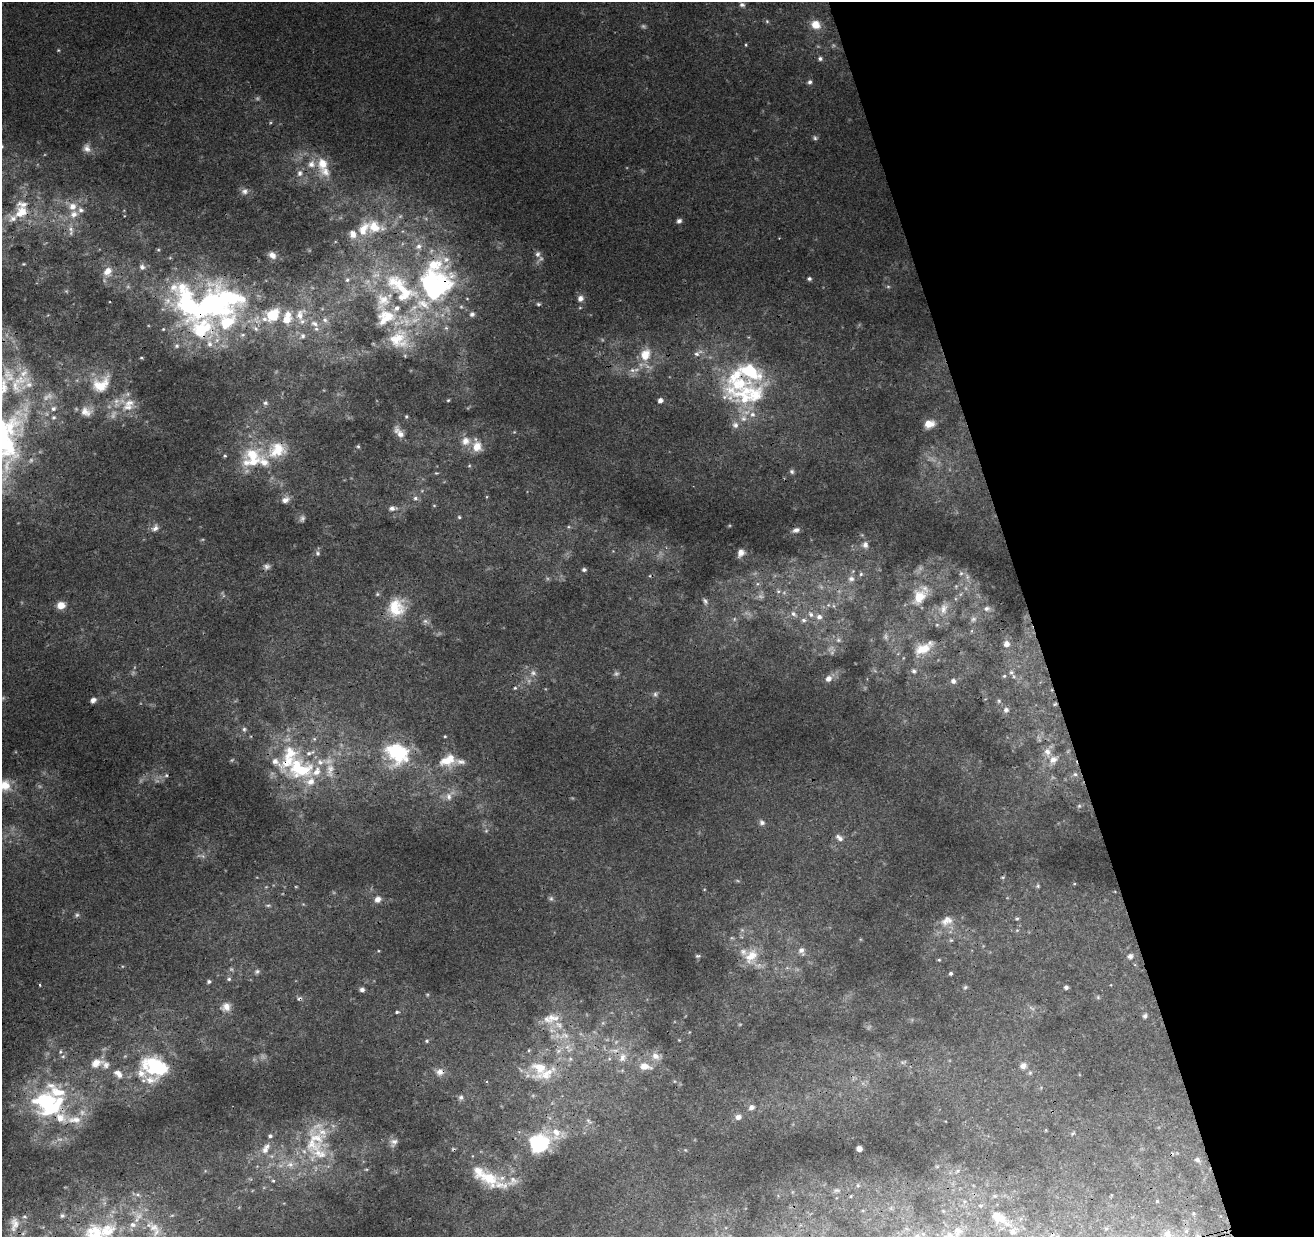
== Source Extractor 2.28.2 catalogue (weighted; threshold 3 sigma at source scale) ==
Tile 12 of 4 x 4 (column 4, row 3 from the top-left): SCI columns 3996-5307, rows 1361-2595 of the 5363 x 5139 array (HDU 1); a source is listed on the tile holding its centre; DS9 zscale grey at full resolution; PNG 1316 x 1239 px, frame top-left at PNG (2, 2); no overlay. Shown black and unused: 22% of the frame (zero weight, under 3 of 4 exposures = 5% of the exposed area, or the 3 px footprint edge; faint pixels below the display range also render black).
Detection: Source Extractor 2.28.2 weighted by HDU 2 'WHT'; one run over the whole footprint, this tile lists its part. Background 0.00135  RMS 0.0036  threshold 0.0163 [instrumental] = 3 sigma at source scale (4.5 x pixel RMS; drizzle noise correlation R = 1.50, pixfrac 1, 0.0396/0.0396 arcsec/px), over >= 5 px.
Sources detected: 346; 52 too faint to see at this stretch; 6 inside a brighter object's white glare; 3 cosmic-ray / hot-pixel residue — not listed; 79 inside a brighter listed object's ellipse — not listed separately; the other 206 listed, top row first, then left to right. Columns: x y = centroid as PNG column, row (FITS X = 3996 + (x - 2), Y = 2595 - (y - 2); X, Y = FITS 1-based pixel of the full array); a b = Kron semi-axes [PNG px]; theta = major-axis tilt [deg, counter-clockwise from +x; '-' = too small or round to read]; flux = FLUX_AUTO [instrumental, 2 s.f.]
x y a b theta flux
742 5 8 6 -13 1.1
767 21 6 5 - 0.63
816 24 12 10 -28 5.1
746 45 4 3 - 0.38
58 50 4 4 - 0.4
820 59 6 5 - 0.92
810 82 6 5 - 1
815 138 6 5 - 0.76
87 148 12 10 -62 2.4
322 164 21 15 82 8
300 173 9 7 69 2
245 191 11 9 27 2.1
21 212 21 17 33 8.8
74 214 12 10 35 3.7
679 221 6 6 - 1.2
374 227 26 17 -16 10
71 229 10 7 -63 2
353 234 11 9 -74 3
779 238 2 2 - 0.27
538 254 8 7 - 1.5
272 255 9 7 -40 2.6
23 264 4 3 - 0.37
434 265 36 28 13 23
108 271 13 10 56 4.2
809 279 5 5 - 0.92
347 280 7 6 - 1.2
888 286 5 5 - 0.64
403 293 59 37 -52 57
580 298 9 8 - 2
467 299 4 3 - 0.29
538 304 6 4 12 0.68
188 306 69 34 -57 75
300 314 22 13 61 8.1
472 314 7 7 - 1.3
273 315 19 16 42 14
325 320 10 7 -45 2.1
315 324 14 9 -26 3.7
255 328 10 7 -39 1.9
242 335 8 6 15 1.1
302 336 10 8 56 2.1
399 339 30 29 - 17
645 354 19 15 68 8.3
697 354 8 7 - 1.6
141 358 5 3 - 0.43
632 370 8 7 - 1.8
20 380 31 15 12 9.9
101 384 30 21 38 13
749 395 73 34 4 45
448 400 4 3 - 0.44
660 400 5 5 - 1.9
265 403 6 6 - 0.96
128 407 20 11 12 5.5
53 409 8 7 - 1.6
86 411 17 13 -8 4.6
406 416 5 4 - 0.49
54 417 6 6 - 0.96
929 424 12 9 10 4.8
399 432 17 8 -52 3.2
358 446 5 4 - 0.57
477 447 14 12 -76 5.2
253 455 27 20 5 16
225 456 3 3 - 0.88
792 471 7 6 - 0.92
436 473 6 4 -10 0.44
415 498 7 7 - 1.2
285 500 12 9 26 2.4
434 505 5 3 - 0.36
392 508 12 7 2 1.9
459 517 5 4 - 0.53
568 527 6 5 - 0.58
155 528 11 8 45 1.9
796 530 10 6 17 1.6
865 545 10 8 -77 2
318 553 7 6 - 0.96
741 553 10 7 65 2.2
267 566 9 8 - 1.4
584 570 5 4 - 0.92
961 573 5 5 - 0.54
861 574 6 5 - 0.7
851 579 9 7 19 1.7
757 584 6 4 46 0.79
956 586 4 4 - 0.34
778 591 7 6 - 1.1
919 597 21 14 58 8.1
705 601 10 6 -57 1.2
61 605 10 8 18 3.6
828 605 6 5 - 0.71
396 608 27 25 80 14
987 608 8 6 3 1
943 609 15 10 77 3.2
793 614 9 7 -36 1.7
811 614 10 7 -58 1.8
819 617 8 8 - 1.9
734 619 6 5 - 0.8
973 619 9 6 44 1
804 620 7 6 - 1.2
425 621 11 6 -21 1.5
937 625 5 4 - 0.44
1007 644 6 6 - 2.2
923 649 23 13 23 7.9
914 671 7 5 -65 1
1011 672 6 6 - 0.81
533 673 10 9 - 2.2
1004 676 4 4 - 0.49
828 678 7 6 - 2.3
953 681 6 5 - 1.3
515 688 5 5 - 0.57
655 694 8 7 - 1.1
93 700 8 6 37 1.5
999 701 6 5 - 0.58
1055 704 5 4 - 0.46
1006 710 8 7 - 1.3
244 729 7 6 - 1
445 736 4 4 - 0.47
397 753 31 26 -41 28
289 757 59 28 79 33
448 760 25 18 24 11
1053 760 13 10 52 4.2
316 771 33 20 -24 16
1075 774 9 6 0 1.5
6 785 16 13 -50 6.6
449 796 20 10 48 4.6
1079 806 6 6 - 0.9
762 822 8 7 - 1.4
486 831 6 5 - 0.68
839 838 11 7 -42 2.1
202 856 11 5 -13 1.3
1003 877 6 4 15 0.55
1038 886 6 6 - 0.62
551 898 7 7 - 0.9
378 899 9 8 - 2.4
268 905 9 4 0 0.77
77 915 7 6 - 0.92
1017 919 5 4 - 0.54
947 921 20 14 24 5.7
1017 930 5 4 - 0.44
951 940 6 5 - 0.61
802 951 13 9 -68 2.5
698 956 6 4 0 0.58
751 956 23 16 64 8.6
1130 956 8 6 19 1.6
939 960 5 3 - 0.46
257 972 8 6 18 1
950 973 4 3 - 0.74
229 979 6 5 - 0.79
209 982 5 4 - 0.71
40 985 3 3 - 0.6
965 987 6 5 - 0.63
1066 987 4 4 - 1
362 990 6 6 - 1.3
427 995 5 5 - 0.49
1098 997 6 5 - 0.56
299 999 8 6 11 1.1
226 1007 13 11 30 3.2
397 1012 7 5 17 0.73
1145 1016 6 5 - 0.96
553 1018 21 13 -3 5.9
679 1040 3 3 - 0.26
427 1041 6 4 -15 0.64
569 1050 10 6 25 1.7
60 1051 7 4 72 0.62
656 1056 14 9 -15 3.1
623 1057 14 10 67 3.9
570 1059 7 6 - 0.99
902 1062 6 4 -18 0.65
96 1063 18 12 19 5
155 1066 34 22 -16 28
645 1066 16 9 -11 4.6
1023 1066 9 8 - 2.2
540 1068 31 26 48 16
440 1072 11 10 - 3
1030 1073 7 5 69 0.71
118 1074 15 10 -42 3.6
56 1091 42 36 9 31
461 1097 8 7 - 1.3
751 1107 9 7 32 1.8
738 1117 9 8 - 1.9
589 1121 12 6 -46 1.4
1046 1130 5 3 - 0.32
1073 1133 7 4 36 0.5
314 1141 62 31 77 30
394 1142 10 9 - 1.9
539 1143 22 18 40 29
266 1148 18 10 57 4.4
859 1149 5 5 - 2.3
685 1150 5 4 - 0.39
1197 1160 6 5 - 0.91
366 1169 6 4 0 0.41
957 1171 9 5 28 0.98
489 1178 27 18 -17 12
273 1181 5 4 - 0.47
858 1185 6 5 - 0.67
837 1190 12 6 0 1.3
851 1196 5 4 - 0.39
995 1196 6 5 - 0.61
1157 1201 4 4 - 0.41
980 1205 5 3 - 0.46
1193 1213 6 4 -90 0.4
62 1216 5 5 - 0.89
1002 1219 21 11 -43 5.1
14 1224 22 13 80 5.2
154 1227 19 13 -46 6.4
107 1231 31 25 45 21
958 1231 12 10 55 2.3
1186 1231 6 5 - 0.72
1167 1234 10 10 - 2.4
Overlapping masked pixels (flux is a lower limit): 10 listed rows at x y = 816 24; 21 212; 434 265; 188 306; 1055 704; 289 757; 299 999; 623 1057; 440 1072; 14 1224
Isophote crosses this tile's border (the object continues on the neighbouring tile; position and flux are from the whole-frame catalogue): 3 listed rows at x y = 6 785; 14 1224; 107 1231